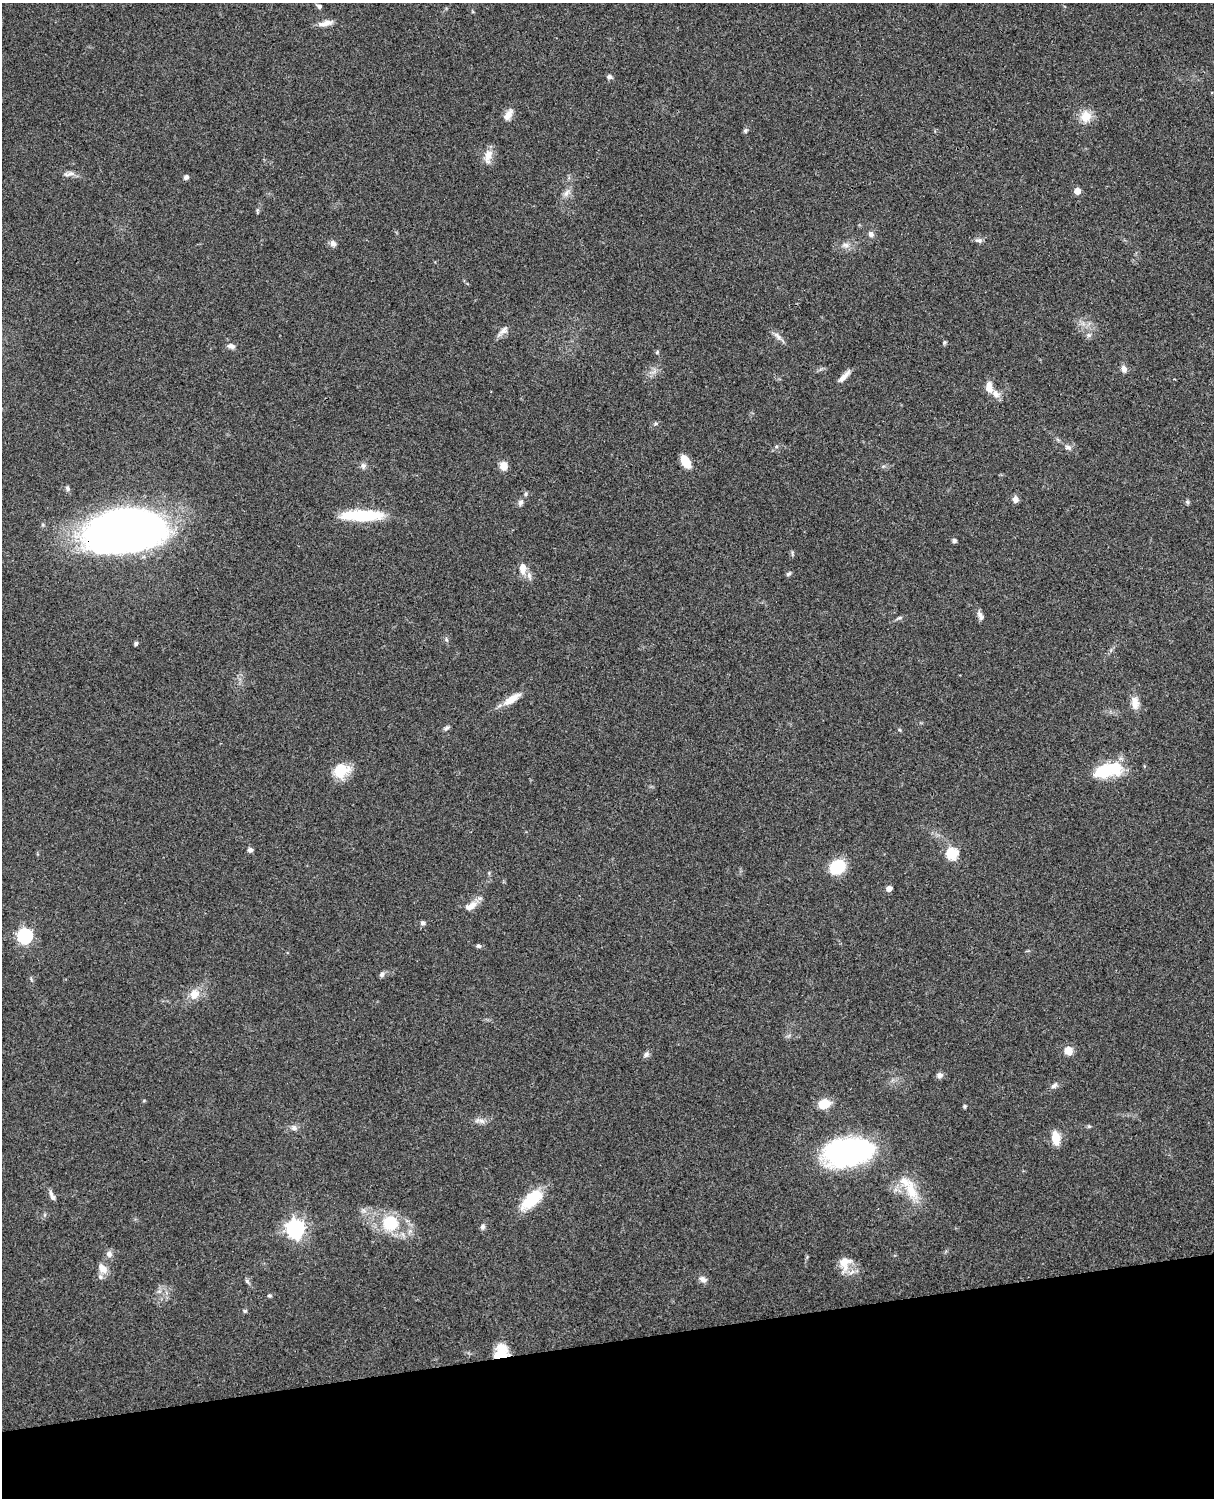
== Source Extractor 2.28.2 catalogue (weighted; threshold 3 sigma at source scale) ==
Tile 10 of 4 x 3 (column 2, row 3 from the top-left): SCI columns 1332-2543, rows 164-1659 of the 5089 x 4927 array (HDU 1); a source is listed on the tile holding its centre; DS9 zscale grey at full resolution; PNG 1216 x 1500 px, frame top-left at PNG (2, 3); no overlay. Shown black and unused: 10% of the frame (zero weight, under 3 of 4 exposures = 6% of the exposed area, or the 3 px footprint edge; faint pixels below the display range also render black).
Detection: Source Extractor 2.28.2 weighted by HDU 2 'WHT'; one run over the whole footprint, this tile lists its part. Background 0.0899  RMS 0.0062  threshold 0.0277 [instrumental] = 3 sigma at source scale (4.5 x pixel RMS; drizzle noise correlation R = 1.50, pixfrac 1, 0.05/0.05 arcsec/px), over >= 5 px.
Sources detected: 88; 1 inside a brighter object's white glare — not listed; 4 inside a brighter listed object's ellipse — not listed separately; the other 83 listed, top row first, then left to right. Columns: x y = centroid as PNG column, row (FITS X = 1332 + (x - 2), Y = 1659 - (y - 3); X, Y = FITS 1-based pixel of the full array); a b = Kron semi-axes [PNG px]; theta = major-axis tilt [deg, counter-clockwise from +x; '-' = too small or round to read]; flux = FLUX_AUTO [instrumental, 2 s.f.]
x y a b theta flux
319 6 6 5 - 1.8
325 23 20 6 11 4.4
609 77 7 6 - 1.5
508 114 17 8 60 4.4
1086 116 16 15 - 8.3
745 130 7 6 - 1.1
488 156 20 9 80 5.9
70 174 15 5 -1 2.8
186 177 6 5 - 1.6
1077 191 5 5 - 6.3
566 193 12 6 56 3
871 234 8 6 -50 2.1
979 240 10 6 -4 1.8
333 244 8 7 - 2.4
845 245 10 6 -9 2.7
503 331 13 8 40 3.4
1088 335 7 4 -71 1.2
778 336 14 6 -48 2.9
944 342 6 4 70 0.9
231 346 9 6 -18 2.5
657 352 6 4 46 0.71
1124 369 7 6 - 3.1
844 376 19 5 46 4
989 387 13 8 -86 5.5
1068 448 10 6 -26 2.1
685 461 13 7 -58 10
363 466 8 7 - 2.1
504 466 9 8 - 5.6
68 488 8 5 -54 1.4
526 494 6 4 88 0.89
1015 499 8 7 - 2.7
521 502 8 7 - 1.9
1187 502 6 5 - 0.95
362 516 47 12 0 30
125 530 65 34 8 430
954 540 5 4 - 1.6
522 568 13 8 -89 5.8
789 574 7 5 38 1.1
529 576 11 5 -66 2.4
980 616 12 6 -65 2.6
899 618 6 4 18 0.96
446 639 6 3 -72 0.9
136 643 5 4 - 1.1
512 699 24 8 34 8.5
1135 703 17 10 -84 5.8
446 728 8 5 31 1.4
341 768 24 13 -17 11
1103 772 23 18 21 19
250 850 6 6 - 1.6
952 854 6 6 - 47
837 867 17 13 31 21
889 888 5 4 - 4
471 906 19 8 31 5.8
422 923 6 6 - 1.4
25 936 7 6 - 120
478 946 7 5 -5 1.2
382 975 7 6 - 1.7
194 994 15 13 47 7.3
1068 1051 10 9 - 5.6
646 1054 9 7 45 1.8
939 1075 8 7 - 2.2
1054 1085 10 6 44 2
824 1104 12 9 16 11
964 1106 5 4 - 0.87
482 1121 15 5 -25 2.5
1089 1126 5 4 - 0.82
294 1128 9 7 -18 2.3
1056 1138 13 8 -82 10
847 1152 41 23 8 150
911 1190 34 13 -69 15
52 1196 13 5 -67 2.6
531 1199 27 13 42 22
390 1223 20 20 - 23
483 1227 7 6 - 1.6
295 1229 7 7 - 270
109 1254 9 8 - 2.6
844 1263 20 15 78 9.3
102 1268 15 9 -44 5
703 1279 11 7 -34 2.7
247 1281 8 4 -54 1.1
269 1295 5 5 - 0.93
245 1311 5 5 - 0.87
501 1352 17 14 56 13
Overlapping masked pixels (flux is a lower limit): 2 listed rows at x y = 125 530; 501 1352